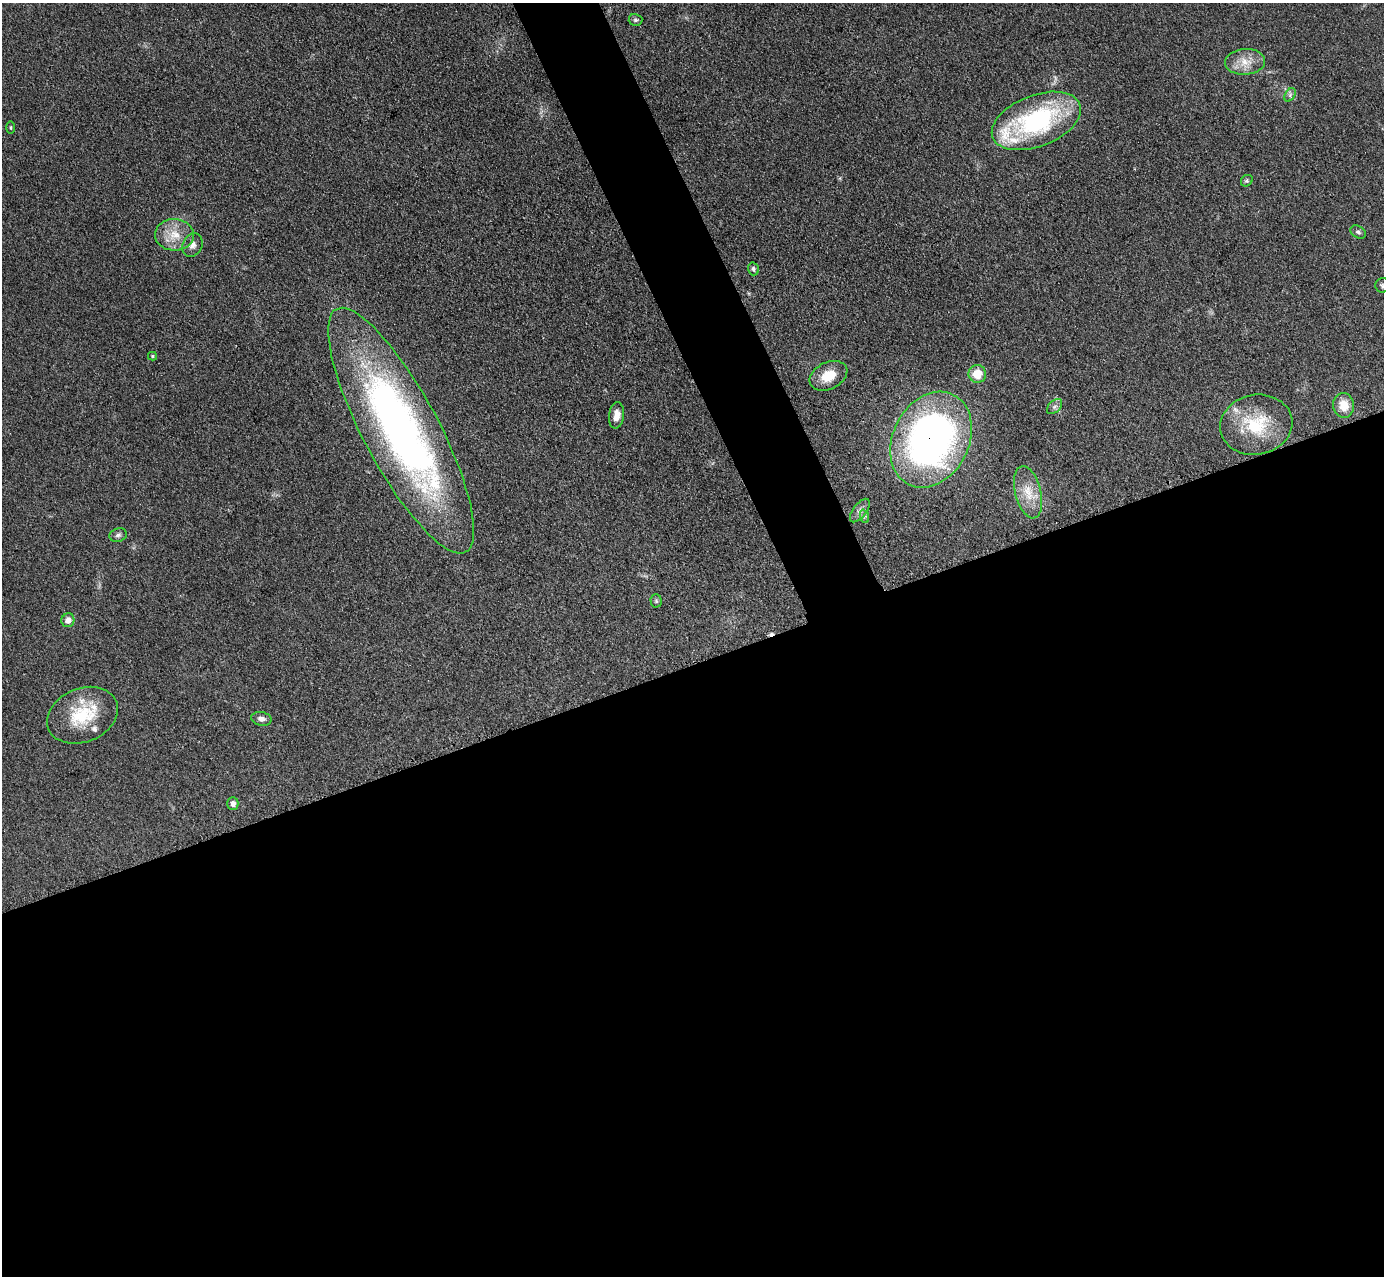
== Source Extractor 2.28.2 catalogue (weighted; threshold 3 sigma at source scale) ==
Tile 15 of 4 x 4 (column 3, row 4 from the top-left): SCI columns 2796-4177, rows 461-1734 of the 5757 x 5774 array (HDU 1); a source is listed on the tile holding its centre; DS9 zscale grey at full resolution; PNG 1386 x 1278 px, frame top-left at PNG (2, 3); each listed source drawn as its Kron ellipse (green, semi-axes under 4 px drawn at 4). Shown black and unused: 51% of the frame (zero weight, under 3 of 4 exposures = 3% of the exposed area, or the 3 px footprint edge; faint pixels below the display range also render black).
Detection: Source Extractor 2.28.2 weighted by HDU 2 'WHT'; one run over the whole footprint, this tile lists its part. Background 0.155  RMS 0.008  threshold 0.0359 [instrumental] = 3 sigma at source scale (4.5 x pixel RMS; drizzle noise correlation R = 1.50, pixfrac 1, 0.05/0.05 arcsec/px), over >= 5 px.
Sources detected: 33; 1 cosmic-ray / hot-pixel residue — neither listed nor drawn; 3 inside a brighter listed object's ellipse — not listed separately; the other 29 listed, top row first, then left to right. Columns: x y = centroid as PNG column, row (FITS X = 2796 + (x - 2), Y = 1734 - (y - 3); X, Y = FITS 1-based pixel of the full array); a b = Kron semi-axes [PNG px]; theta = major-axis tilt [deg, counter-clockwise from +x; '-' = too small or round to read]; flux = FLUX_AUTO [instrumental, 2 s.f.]
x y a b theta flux
636 20 7 6 - 1.8
1245 62 20 13 4 13
1290 95 7 5 58 2.1
1036 121 47 25 21 120
11 127 6 3 -90 0.97
1247 181 6 5 - 1.5
1358 232 8 6 -29 2.1
174 235 19 16 -2 16
192 245 12 10 62 4.6
753 269 6 5 - 2
1383 285 7 7 - 1.9
152 356 4 4 - 0.91
977 374 9 9 - 15
828 376 20 13 26 16
1344 405 12 10 -82 11
1054 407 9 5 44 2.5
616 415 13 7 83 6.8
1256 425 36 30 11 45
401 431 138 37 -62 430
931 440 50 38 63 330
1028 492 27 13 -76 16
860 511 14 6 53 4.2
864 516 7 4 -72 1.6
118 535 9 6 20 2.4
656 601 7 5 -88 1.4
68 620 7 6 - 5.1
82 715 37 27 22 41
261 719 10 6 -12 3.5
233 804 6 5 - 3.2
Overlapping masked pixels (flux is a lower limit): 1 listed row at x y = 931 440
Isophote crosses this tile's border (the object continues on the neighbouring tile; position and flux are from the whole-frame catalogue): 1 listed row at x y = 1383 285